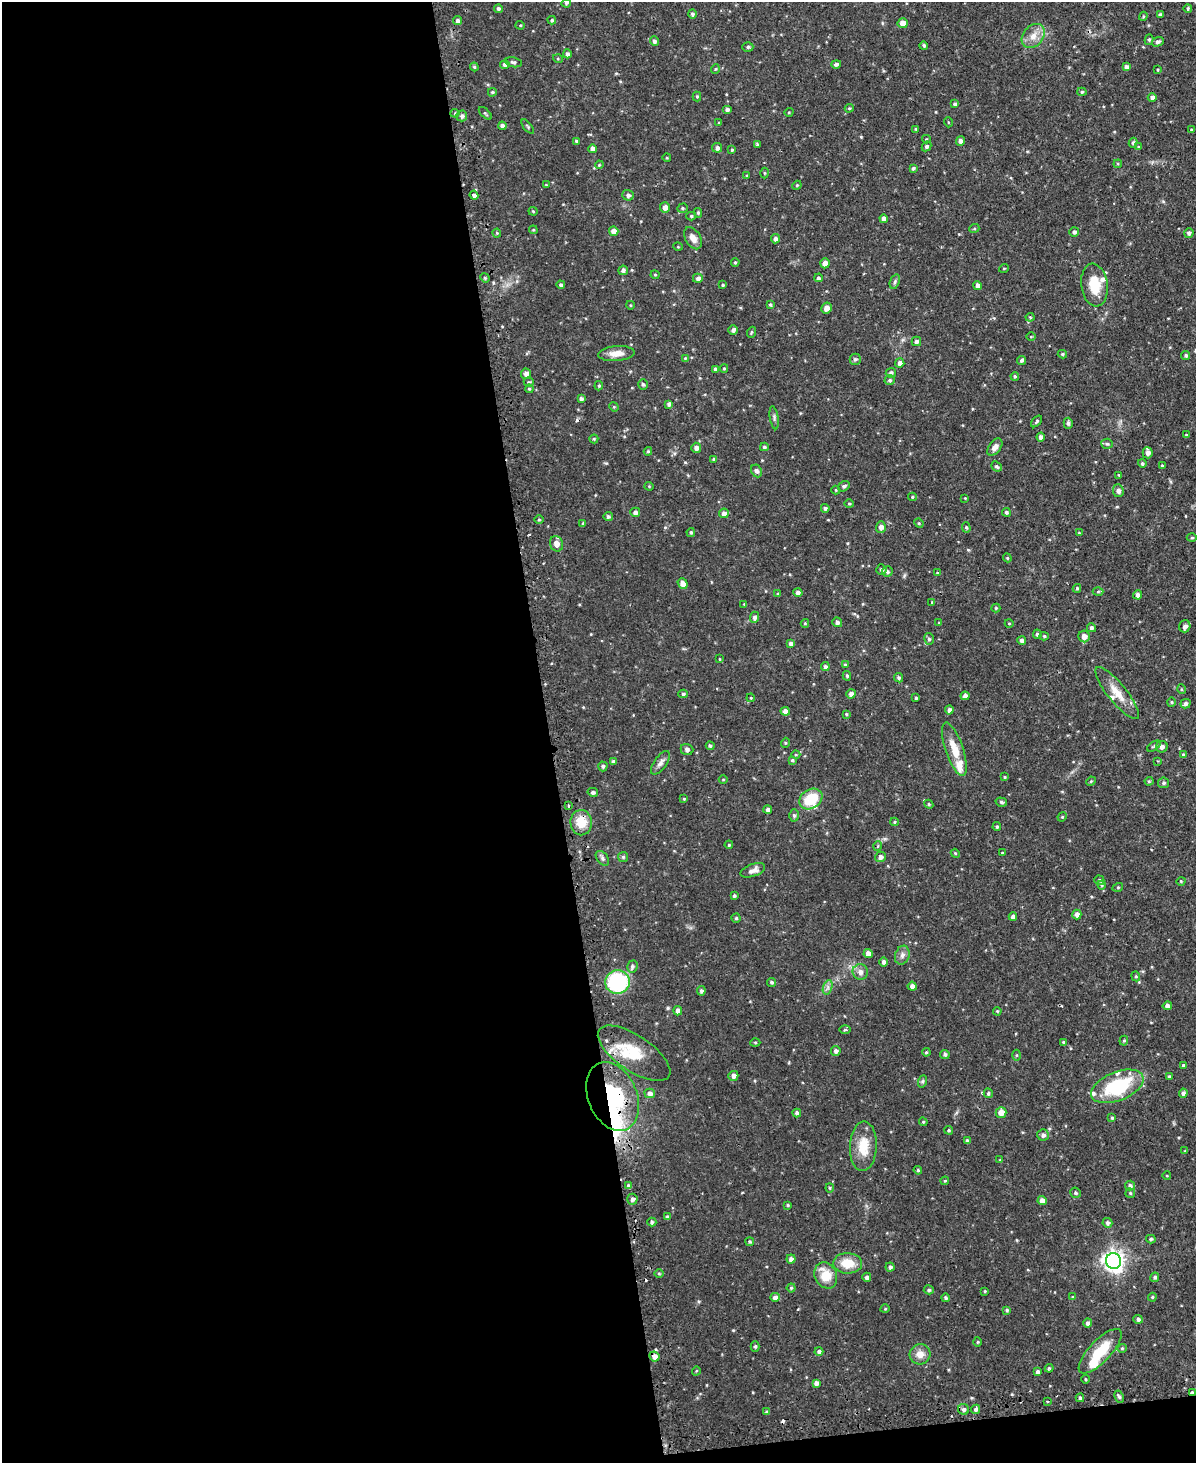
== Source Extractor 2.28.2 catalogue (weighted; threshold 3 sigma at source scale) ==
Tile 9 of 4 x 3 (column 1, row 3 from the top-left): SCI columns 31-1224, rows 157-1617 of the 4838 x 4810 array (HDU 1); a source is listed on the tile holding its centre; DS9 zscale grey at full resolution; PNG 1198 x 1465 px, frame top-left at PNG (2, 2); each listed source drawn as its Kron ellipse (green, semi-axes under 4 px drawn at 4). Shown black and unused: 47% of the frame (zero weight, under 2 of 3 exposures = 4% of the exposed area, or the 3 px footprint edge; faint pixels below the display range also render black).
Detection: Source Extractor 2.28.2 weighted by HDU 2 'WHT'; one run over the whole footprint, this tile lists its part. Background 0.0734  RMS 0.0055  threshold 0.0246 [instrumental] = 3 sigma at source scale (4.5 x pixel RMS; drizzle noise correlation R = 1.50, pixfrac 1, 0.05/0.05 arcsec/px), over >= 5 px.
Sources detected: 357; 2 inside a brighter object's white glare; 5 cosmic-ray / hot-pixel residue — neither listed nor drawn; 8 inside a brighter listed object's ellipse — not listed separately; the other 342 listed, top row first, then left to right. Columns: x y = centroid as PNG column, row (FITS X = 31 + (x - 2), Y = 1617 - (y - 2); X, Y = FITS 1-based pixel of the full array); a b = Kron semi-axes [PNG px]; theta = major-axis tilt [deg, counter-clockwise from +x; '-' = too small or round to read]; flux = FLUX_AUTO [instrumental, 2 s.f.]
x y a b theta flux
566 3 4 4 - 0.87
1188 8 4 4 - 0.95
498 9 4 4 - 1.3
692 14 5 4 - 1.1
1160 15 4 3 - 1.3
1143 16 5 3 - 0.68
552 20 4 3 - 0.81
457 21 4 4 - 1.5
903 23 5 5 - 4.4
520 25 4 4 - 0.56
1033 36 13 10 50 5.2
1149 40 5 4 - 0.85
654 41 5 4 - 1.4
1158 42 6 4 15 1.4
924 46 4 3 - 0.93
748 47 5 4 - 1
567 54 4 4 - 1.4
558 59 5 3 - 0.52
513 62 8 5 -11 1.2
505 64 5 4 - 1.6
836 64 5 4 - 1.4
474 67 4 3 - 0.69
1126 67 4 4 - 1.9
715 69 5 3 - 0.5
1158 70 4 3 - 0.58
492 92 4 3 - 0.67
1082 92 4 4 - 0.8
697 96 5 4 - 0.57
1152 97 4 4 - 2.2
955 104 4 4 - 1.3
849 108 5 3 - 0.69
727 109 5 4 - 1.2
789 112 5 3 - 0.47
455 113 4 4 - 0.68
485 113 8 3 -44 0.73
462 116 5 5 - 1.7
948 122 5 3 - 0.45
719 123 4 3 - 0.46
502 126 4 4 - 1.8
528 127 8 3 -50 0.79
916 129 4 3 - 0.59
1191 130 4 3 - 0.48
926 139 4 4 - 0.53
576 141 3 3 - 0.7
960 141 4 4 - 2
1133 143 5 4 - 0.97
757 144 4 3 - 0.84
927 146 5 4 - 1
1139 147 4 3 - 0.68
717 148 5 5 - 1.8
593 149 4 4 - 2.1
732 150 4 4 - 0.75
667 158 4 3 - 0.45
1118 164 4 3 - 0.54
599 165 4 3 - 0.51
913 168 4 4 - 0.98
764 173 5 3 - 0.56
747 175 3 3 - 0.5
546 185 4 4 - 0.46
797 185 5 3 - 0.55
474 195 4 4 - 2.8
628 195 5 5 - 1.6
665 207 5 5 - 2.6
682 208 5 4 - 0.82
533 211 4 4 - 0.6
698 213 5 4 - 0.79
691 216 5 4 - 0.73
884 219 4 4 - 2.7
974 229 5 3 - 0.5
533 230 4 4 - 0.61
614 231 5 4 - 3.1
1074 232 5 4 - 1.3
497 233 4 4 - 0.6
1189 233 5 4 - 1.3
693 238 12 7 -60 3.5
775 239 4 4 - 1.7
678 247 5 3 - 0.42
735 262 4 3 - 0.72
825 263 5 4 - 2.7
1004 268 5 3 - 0.42
623 270 4 4 - 1.2
655 275 4 4 - 0.61
485 278 5 4 - 0.67
698 278 5 4 - 1.7
818 278 4 4 - 1.2
895 282 8 4 71 1
561 285 4 4 - 1.2
723 285 3 3 - 0.68
977 285 4 4 - 2.2
1094 285 21 13 -82 12
630 305 4 3 - 0.43
770 305 4 4 - 0.84
826 308 5 5 - 3.3
1030 317 4 4 - 0.68
733 330 5 4 - 1.4
752 332 5 3 - 0.51
1031 337 4 3 - 0.43
916 341 5 4 - 1.5
616 353 18 7 5 5.2
1062 354 4 3 - 0.77
1186 355 5 4 - 0.98
685 358 4 4 - 0.47
855 359 5 5 - 1.2
1022 360 5 4 - 1.1
900 363 4 4 - 2.3
724 368 4 4 - 0.69
715 369 4 3 - 1.1
891 373 5 5 - 1.4
526 374 5 5 - 2
1015 376 4 3 - 0.78
890 380 5 4 - 0.9
529 382 5 4 - 0.68
643 384 5 4 - 1
599 386 5 4 - 0.74
529 389 4 3 - 0.6
581 399 4 4 - 1.3
669 404 4 4 - 1.4
614 407 5 4 - 0.53
774 418 12 4 -81 1.2
1037 421 7 3 46 0.74
1068 423 5 4 - 1.3
1186 435 3 3 - 0.61
1041 437 4 4 - 1.8
594 439 4 4 - 0.58
1107 444 5 5 - 0.89
764 447 4 3 - 0.92
995 447 10 6 53 2.7
696 448 5 5 - 2
648 451 4 4 - 0.61
1148 453 5 5 - 2.4
714 459 4 3 - 0.56
1142 463 4 4 - 0.9
1162 465 4 3 - 0.58
996 466 6 4 -40 0.99
756 471 6 5 - 1.5
1119 475 4 3 - 0.48
649 486 4 4 - 0.5
844 486 6 4 34 1.1
836 490 4 4 - 0.5
1118 491 6 5 - 2
912 497 4 4 - 0.66
965 498 3 3 - 0.37
849 504 4 4 - 0.65
825 508 4 4 - 1.2
635 512 5 5 - 1.7
1006 512 4 4 - 0.97
724 513 5 5 - 2.2
608 517 4 4 - 1.1
539 520 5 3 - 0.56
583 523 4 3 - 0.8
919 523 5 4 - 0.74
881 527 6 5 - 2.6
966 527 5 4 - 0.81
691 532 4 3 - 0.79
1079 533 4 4 - 0.46
1192 538 5 3 - 0.57
556 544 8 6 -69 3.3
1007 558 4 4 - 0.58
881 569 5 5 - 1.2
887 572 5 5 - 1.1
937 573 4 3 - 0.48
683 583 6 4 -52 3.2
1077 588 4 3 - 0.95
1098 591 5 3 - 0.64
798 593 5 4 - 1.5
778 594 3 3 - 0.84
1138 595 4 4 - 2.2
932 602 3 3 - 0.47
744 604 3 3 - 0.37
996 608 4 4 - 0.64
755 617 6 4 89 1.7
837 622 5 4 - 1.7
805 623 4 4 - 0.54
939 623 4 3 - 0.59
1009 623 4 3 - 0.43
1185 626 6 5 - 2.1
1091 628 4 4 - 1.2
1037 634 4 4 - 1.2
1044 636 4 4 - 0.7
1084 636 6 5 - 3.7
929 639 6 5 - 1.1
1022 640 4 4 - 1.7
790 643 4 4 - 1.6
719 659 4 2 - 0.36
845 665 3 3 - 0.52
825 666 4 4 - 1.3
847 676 5 4 - 0.77
899 678 5 4 - 0.96
1181 689 5 3 - 0.5
1117 693 32 9 -51 8.4
683 694 5 4 - 0.86
851 694 4 4 - 2.1
965 696 4 4 - 1.5
751 698 4 3 - 0.52
916 698 3 3 - 0.77
1171 702 5 3 - 0.61
1185 704 5 4 - 1.5
949 710 4 4 - 1.9
785 711 4 4 - 2.5
846 714 4 4 - 0.59
785 743 5 3 - 0.54
710 746 4 3 - 0.74
1154 746 7 3 34 0.76
1162 747 6 5 - 2
687 749 6 5 - 1.3
954 749 28 9 -71 9.3
1183 754 4 3 - 0.63
796 755 4 3 - 0.47
792 760 4 4 - 0.67
1158 761 3 3 - 0.42
613 762 4 4 - 1.4
660 763 14 6 55 2.4
603 766 5 4 - 1.1
1005 777 3 3 - 0.51
723 780 4 3 - 0.44
1091 781 5 4 - 0.63
1149 781 4 4 - 0.61
1164 783 5 5 - 1.1
593 792 5 4 - 1.3
684 799 4 4 - 0.55
811 799 12 9 32 17
1001 802 6 4 -18 0.96
929 804 4 4 - 0.66
568 806 4 3 - 1.3
768 810 4 4 - 1.5
794 815 6 5 - 1.1
1062 817 5 4 - 0.55
894 822 4 4 - 0.62
581 823 13 10 -83 9.6
997 827 4 3 - 0.77
729 845 4 3 - 0.6
878 846 5 3 - 0.53
955 853 4 3 - 0.52
1002 853 3 3 - 0.47
623 857 5 5 - 0.91
880 857 5 5 - 2.1
602 858 8 5 -50 1.3
753 870 13 6 20 3
1099 880 5 4 - 0.93
1181 881 4 3 - 0.46
1102 885 4 4 - 0.66
1118 887 5 3 - 0.52
734 896 4 3 - 0.92
1077 914 5 4 - 2.2
1013 917 4 4 - 1.7
736 918 4 4 - 0.81
868 953 4 4 - 3
902 955 10 7 71 2.2
884 962 4 4 - 1.5
632 967 6 5 - 1.4
860 972 8 7 - 2.6
1136 976 5 4 - 0.76
617 982 12 12 - 48
771 982 4 4 - 0.9
912 986 4 4 - 2.3
828 987 7 4 72 1.6
701 991 5 4 - 1.1
1167 1006 4 4 - 2.4
678 1011 4 4 - 2.6
997 1011 4 3 - 0.5
845 1030 5 3 - 0.7
1124 1041 5 4 - 0.67
755 1042 5 3 - 0.6
1063 1042 3 3 - 0.61
836 1051 5 5 - 1.6
926 1052 4 3 - 0.6
634 1053 42 18 -34 18
945 1054 5 4 - 1.1
1016 1055 5 3 - 0.63
1183 1065 4 4 - 1
733 1076 5 5 - 1.9
1169 1076 4 3 - 0.64
923 1081 6 4 71 0.75
1117 1086 28 14 22 37
650 1093 5 5 - 2
988 1093 5 4 - 0.99
1183 1093 4 4 - 1.5
613 1096 36 24 -67 59
1001 1112 5 5 - 4.7
797 1113 4 4 - 1.6
1112 1118 4 4 - 0.68
923 1122 4 4 - 0.59
949 1130 4 3 - 0.64
1043 1135 5 5 - 1.9
967 1141 4 4 - 1.1
863 1146 25 13 87 12
1185 1151 4 4 - 0.44
1000 1160 3 3 - 0.48
918 1170 4 3 - 0.66
1167 1176 4 3 - 0.41
945 1181 4 3 - 0.66
629 1186 4 4 - 2
1130 1186 5 5 - 1.5
830 1188 4 4 - 0.65
1075 1193 5 5 - 0.92
1130 1193 5 4 - 0.68
632 1199 5 5 - 1.6
1042 1201 4 4 - 3
788 1205 4 3 - 0.77
667 1217 4 3 - 1.1
652 1222 4 4 - 0.9
1107 1223 5 4 - 1.3
1151 1239 5 4 - 1
750 1242 4 4 - 0.82
791 1259 4 4 - 2
1114 1261 8 7 - 330
848 1263 14 10 -2 9.7
890 1267 4 4 - 1.3
659 1274 5 3 - 0.65
826 1275 13 11 -63 10
867 1277 4 4 - 1.6
1155 1277 5 4 - 1.1
791 1288 4 4 - 0.73
929 1290 5 4 - 1
985 1291 4 3 - 0.45
775 1297 5 4 - 2.1
1073 1297 4 3 - 0.54
1152 1297 4 3 - 0.68
946 1298 4 4 - 0.94
885 1309 4 3 - 0.42
1007 1310 4 3 - 0.78
1138 1319 4 4 - 1.3
1088 1323 5 4 - 1.7
978 1342 5 3 - 0.48
755 1346 5 4 - 0.89
1122 1348 5 4 - 0.66
819 1351 4 4 - 1.2
1100 1351 29 11 47 17
920 1354 10 10 - 4.6
654 1356 5 4 - 3.3
1049 1368 4 3 - 0.63
696 1371 5 3 - 0.45
1038 1372 4 4 - 1.7
1085 1379 4 3 - 0.52
816 1383 4 4 - 2.2
1192 1392 3 3 - 14
1119 1397 6 4 -63 0.95
1080 1398 4 4 - 1
1047 1401 3 2 - 0.55
964 1409 6 5 - 1.5
976 1409 5 4 - 1.5
767 1412 4 4 - 0.96
Overlapping masked pixels (flux is a lower limit): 3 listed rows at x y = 613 1096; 654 1356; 1192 1392